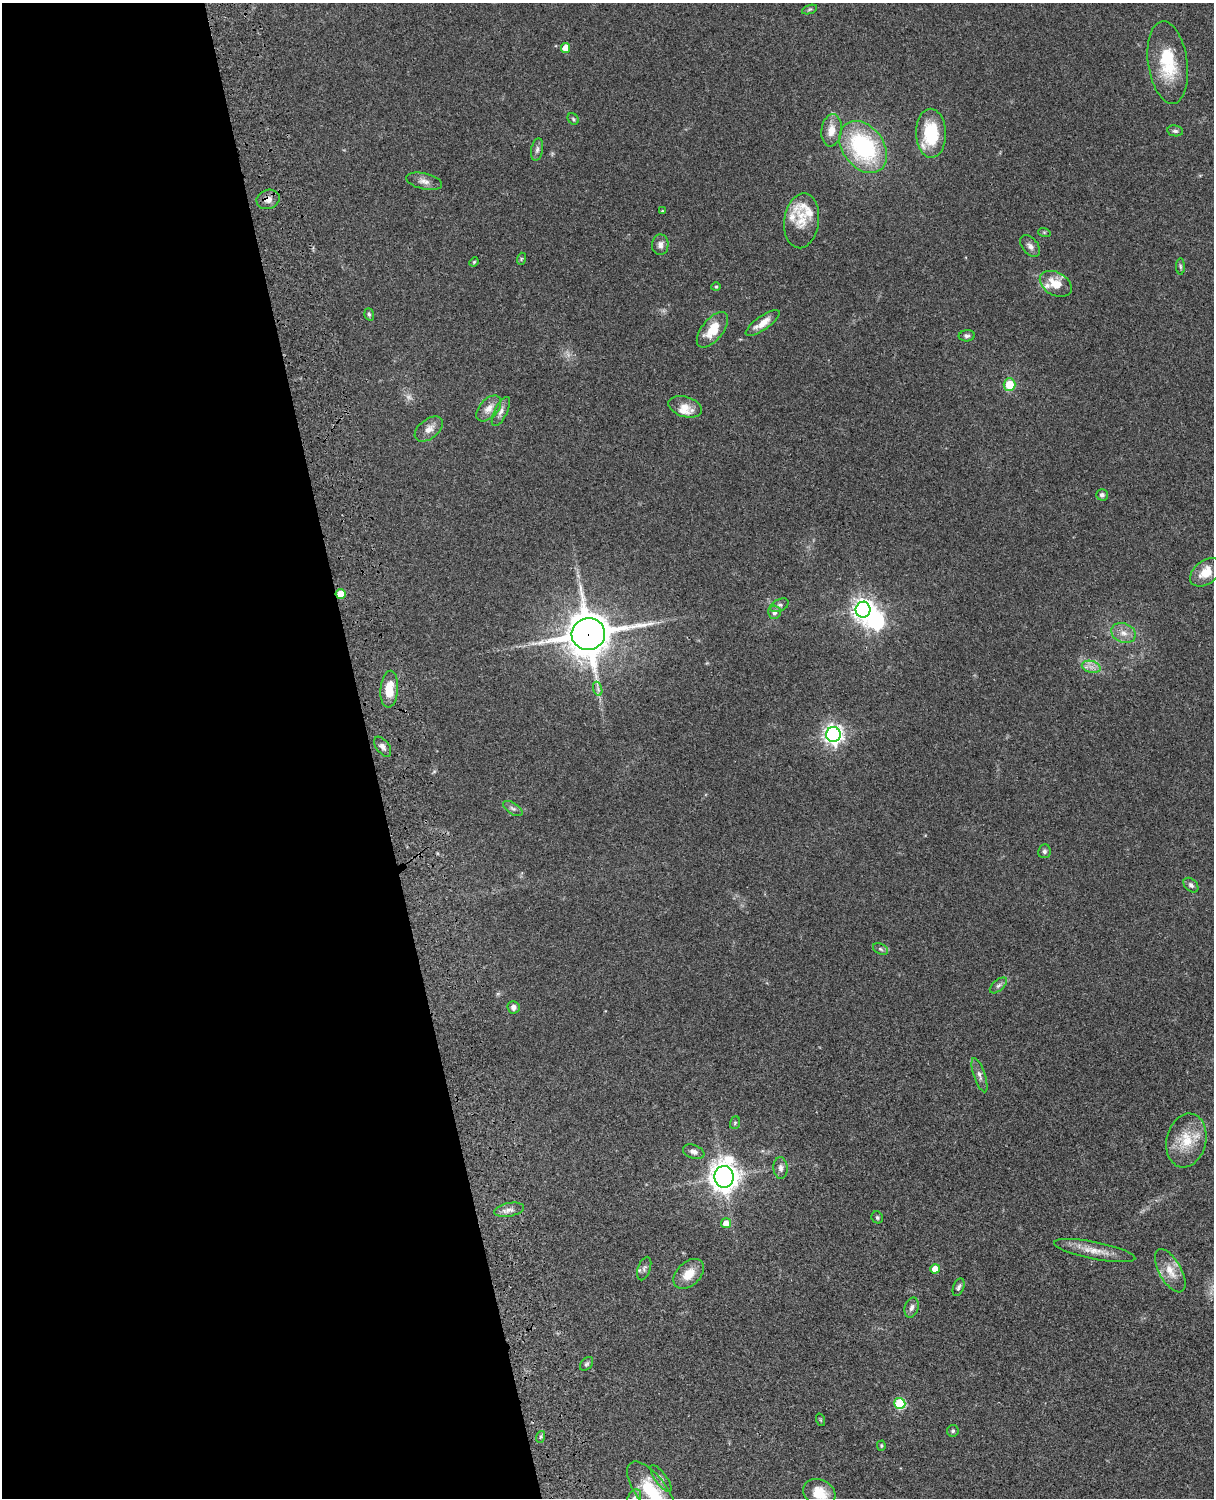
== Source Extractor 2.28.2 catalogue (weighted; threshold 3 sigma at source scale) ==
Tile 5 of 4 x 3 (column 1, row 2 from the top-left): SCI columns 121-1332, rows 1772-3267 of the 5087 x 4925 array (HDU 1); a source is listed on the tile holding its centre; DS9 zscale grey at full resolution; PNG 1216 x 1500 px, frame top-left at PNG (2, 3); each listed source drawn as its Kron ellipse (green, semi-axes under 4 px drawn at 4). Shown black and unused: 31% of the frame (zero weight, under 3 of 4 exposures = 6% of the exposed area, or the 3 px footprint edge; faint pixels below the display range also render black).
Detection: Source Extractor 2.28.2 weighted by HDU 2 'WHT'; one run over the whole footprint, this tile lists its part. Background 0.0774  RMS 0.0059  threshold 0.0264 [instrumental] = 3 sigma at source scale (4.5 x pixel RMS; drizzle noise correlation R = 1.50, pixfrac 1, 0.05/0.05 arcsec/px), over >= 5 px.
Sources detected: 82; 1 too faint to see at this stretch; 1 inside a brighter object's white glare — neither listed nor drawn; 5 inside a brighter listed object's ellipse — not listed separately; the other 75 listed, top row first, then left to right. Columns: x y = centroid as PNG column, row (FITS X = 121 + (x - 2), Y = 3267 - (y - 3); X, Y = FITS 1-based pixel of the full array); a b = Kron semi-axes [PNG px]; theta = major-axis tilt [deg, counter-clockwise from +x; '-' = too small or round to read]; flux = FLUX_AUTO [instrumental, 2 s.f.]
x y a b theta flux
810 9 8 3 19 0.9
565 48 5 4 - 6.7
1168 63 41 19 -82 28
573 119 6 5 - 0.93
831 130 16 10 83 6.7
1175 131 8 5 -9 1.4
931 133 24 15 -88 29
863 147 29 20 -53 67
537 150 11 6 80 2
424 181 18 8 -13 3.8
268 199 12 9 19 3.9
662 211 3 3 - 0.59
802 221 27 17 83 12
1044 232 6 4 -18 0.72
660 245 10 8 88 2.7
1030 246 12 8 -50 2.7
521 259 6 4 72 0.72
474 262 5 4 - 0.63
1180 266 8 4 -89 0.92
1056 284 17 11 -29 10
716 287 4 4 - 0.65
369 314 6 4 -72 1.1
763 323 20 7 35 6.5
712 330 21 10 51 13
967 336 8 5 3 1.4
1009 385 6 6 - 13
685 407 17 10 -17 5.9
489 408 15 9 47 5.3
501 412 16 6 64 3
429 429 16 9 37 4.6
1102 495 5 5 - 1.6
1206 572 18 11 38 9.3
340 594 5 5 - 10
779 605 10 6 25 1.7
863 610 8 7 - 360
774 612 7 6 - 2.1
1123 633 12 9 -22 4.8
588 634 17 15 13 1800
1091 667 9 6 -15 3.1
389 689 18 9 85 11
598 689 7 4 -72 1.4
833 734 7 7 - 280
383 747 11 6 -53 2.7
513 808 11 5 -33 1.7
1044 851 7 6 - 1.5
1191 885 8 6 -43 1.7
880 949 8 5 -28 1.2
998 985 10 5 41 1.6
513 1007 6 6 - 2.4
979 1075 18 5 -71 2.7
735 1123 6 5 - 0.86
1186 1140 27 19 76 17
694 1152 11 7 -20 2.4
781 1168 11 7 -87 2.5
724 1177 11 9 87 680
509 1210 15 7 12 3.3
877 1217 6 5 - 1.1
726 1223 5 5 - 6.3
1095 1251 41 8 -11 9.1
644 1269 12 6 71 1.9
935 1269 5 4 - 5.3
1170 1271 24 11 -60 8.5
689 1274 18 12 44 8.9
959 1287 9 5 69 1.6
912 1308 10 6 74 2.4
586 1364 8 5 50 1.1
900 1403 5 5 - 41
821 1420 6 4 -71 0.66
953 1431 6 5 - 1.1
540 1437 6 4 71 0.86
881 1446 5 4 - 0.65
661 1478 16 6 -54 2.3
651 1491 35 15 -54 27
819 1493 17 13 -28 11
634 1498 9 6 59 2.1
Overlapping masked pixels (flux is a lower limit): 3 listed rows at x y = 268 199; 340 594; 588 634
Isophote crosses this tile's border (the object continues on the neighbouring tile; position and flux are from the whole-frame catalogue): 2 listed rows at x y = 651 1491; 634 1498